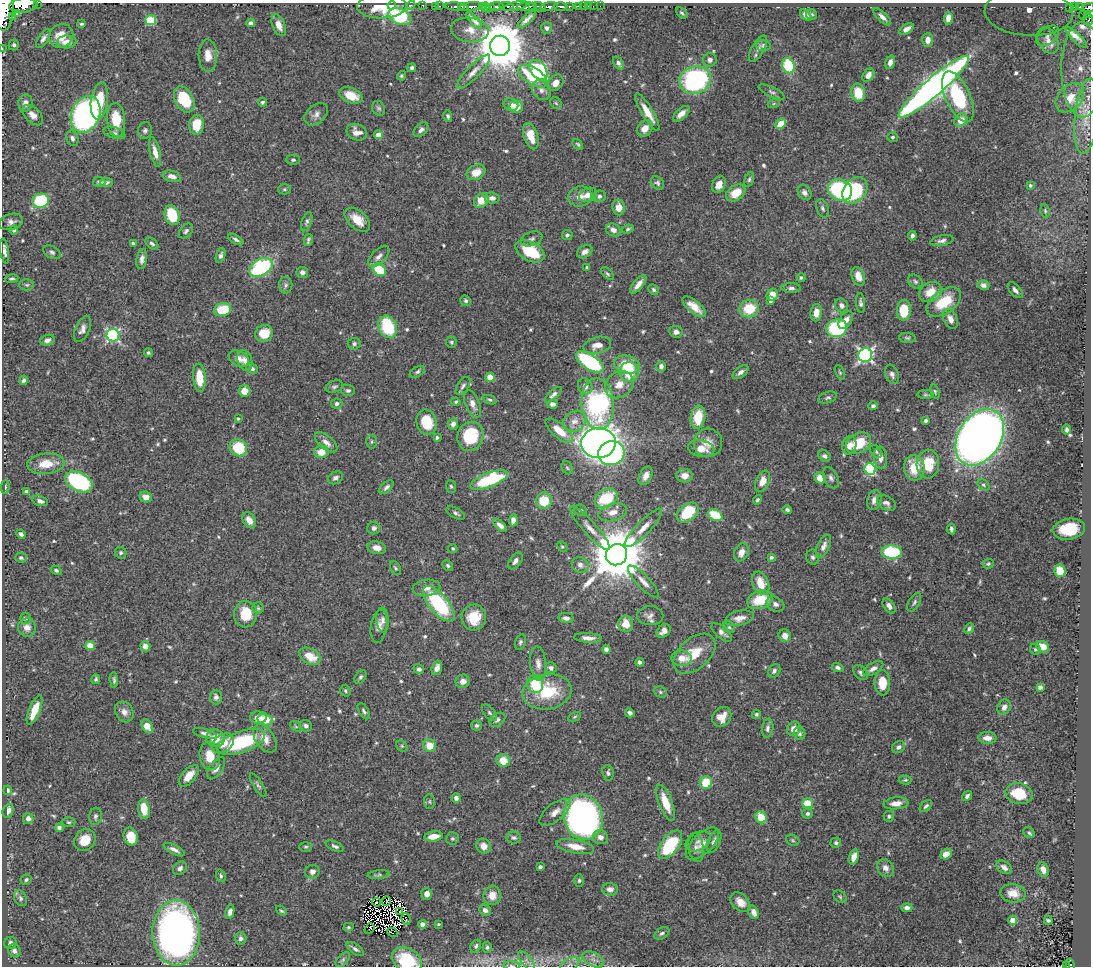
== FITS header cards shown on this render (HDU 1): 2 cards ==
NAXIS1  =                 1089
NAXIS2  =                  964

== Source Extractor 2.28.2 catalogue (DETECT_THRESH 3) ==
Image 1089 x 964 px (HDU 1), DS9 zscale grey, 1 PNG px = 1 image px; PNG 1093 x 968 px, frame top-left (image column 1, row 964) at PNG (2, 3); each listed source drawn as its Kron ellipse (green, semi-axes under 4 px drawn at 4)
Background 0.706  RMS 0.017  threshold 0.0508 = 3 sigma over >= 5 px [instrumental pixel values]
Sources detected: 623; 5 with non-positive FLUX_AUTO (blend fragments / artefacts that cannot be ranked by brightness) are neither listed nor drawn; of the other 618, the 500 brightest by FLUX_AUTO listed and drawn (118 fainter detections omitted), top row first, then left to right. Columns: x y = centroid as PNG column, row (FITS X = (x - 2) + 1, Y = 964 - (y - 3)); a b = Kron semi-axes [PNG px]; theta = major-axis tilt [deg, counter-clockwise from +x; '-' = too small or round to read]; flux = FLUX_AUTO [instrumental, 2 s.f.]
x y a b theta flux
37 3 2 2 - 36
23 5 14 7 7 1700
392 5 4 4 - 20
411 5 5 3 - 12
423 5 3 3 - 16
382 6 25 12 2 29
435 6 2 2 - 13
440 6 3 2 - 11
461 6 4 2 - 160
470 6 11 3 6 730
496 6 7 3 5 330
506 6 7 3 -6 200
516 6 12 4 13 360
533 6 3 2 - 140
561 6 7 3 -2 140
569 6 3 3 - 82
578 6 4 3 - 33
583 6 2 2 - 4.9
588 6 2 2 - 7.9
593 6 2 2 - 2.8
600 6 2 2 - 4.6
457 7 11 4 -6 540
482 7 3 2 - 36
486 7 5 3 - 94
491 7 4 3 - 120
526 7 9 4 2 740
540 7 7 3 -30 94
549 7 9 3 8 400
1075 7 3 2 - 28
1080 7 3 2 - 18
1070 8 3 2 - 24
1089 8 5 4 - 200
5 11 20 8 85 3100
1029 12 44 23 -3 170
16 13 3 2 - 32
682 13 7 4 -41 2
812 14 5 5 - 2.2
806 15 7 4 -46 5.4
1083 15 4 2 - 22
1088 15 3 2 - 22
13 16 4 3 - 120
400 16 12 8 -22 85
882 17 11 4 -43 5.3
948 18 6 4 86 8.3
527 19 12 3 43 5.9
151 20 5 5 - 72
474 20 10 4 -47 5.7
1088 20 6 5 - 120
251 23 4 4 - 3.7
82 24 4 3 - 1.9
279 25 11 6 -67 9.9
547 28 6 5 - 3.2
907 29 8 4 32 7.9
470 30 19 12 -8 16
61 36 12 11 - 19
1047 36 13 8 38 8.4
1076 37 14 3 -44 3.5
43 39 11 5 58 4.2
928 40 7 5 87 6.8
1048 40 14 9 -61 9.1
67 42 9 6 3 12
14 45 5 5 - 2.7
500 46 10 10 - 6800
763 46 7 5 -8 4.3
2 49 2 2 - 9.9
758 49 15 6 60 5.3
208 55 16 9 -88 12
710 60 7 6 - 4.2
890 62 7 4 73 5.3
619 63 7 4 -53 3.4
788 66 8 6 -67 58
412 68 4 4 - 3.3
538 70 11 7 -53 91
1083 70 48 21 -89 130
474 72 23 6 46 9.2
868 75 7 5 52 7.6
401 76 5 4 - 1.8
533 76 16 8 -33 44
695 80 16 14 18 190
556 83 9 7 53 9.9
934 87 46 9 41 900
541 90 10 8 -48 6.7
772 92 14 5 -25 3.7
858 93 9 7 -77 28
351 95 12 7 -22 21
958 97 27 12 -65 87
1070 98 17 12 48 21
184 99 14 9 -62 51
99 101 18 8 82 36
263 102 4 3 - 2.7
25 103 8 7 - 6.9
556 103 6 5 - 2.1
774 103 6 4 20 1.7
511 105 7 6 - 5.7
516 107 7 6 - 17
379 108 7 6 - 2.5
647 112 21 5 -59 16
86 114 19 14 68 290
316 114 13 9 41 6.7
681 114 10 5 43 7.9
33 115 12 7 -44 8
448 116 6 4 -76 2.3
1087 116 38 11 84 22
116 120 17 9 -84 32
961 120 7 6 - 15
781 124 6 4 43 19
197 125 10 7 83 27
645 128 9 7 51 12
145 130 8 7 - 3.3
421 130 9 6 45 4.2
357 132 10 8 -23 9.7
114 133 11 5 -17 3.6
379 135 4 4 - 16
531 136 13 7 -72 19
893 137 5 5 - 2.2
72 138 8 6 -73 3.5
578 144 6 4 -45 1.8
155 152 15 5 -76 9.9
293 160 7 5 0 2.4
476 172 10 7 26 15
172 176 9 5 -14 7.1
749 179 7 4 72 2.3
99 182 6 5 - 3.4
106 182 7 4 6 3.1
657 183 7 6 - 3
719 185 9 6 65 8.6
1030 185 4 4 - 2.6
284 189 6 5 - 2.1
840 190 12 10 -28 120
855 190 15 11 49 110
736 193 10 7 34 20
804 193 8 6 -53 4.5
588 195 9 7 24 9.5
580 196 12 10 13 9.3
599 196 6 5 - 3.7
492 198 7 5 -5 4.8
481 200 8 6 49 17
41 201 8 7 - 71
619 207 8 6 -84 13
822 208 10 6 -69 3.1
1045 211 7 4 -82 1.9
172 215 10 7 -72 42
357 220 15 9 -42 19
11 222 12 8 16 5.8
307 222 10 5 70 2.9
628 229 6 4 21 1.9
14 230 4 4 - 2.6
613 230 8 6 -25 6.9
186 231 8 5 49 3.1
567 235 5 5 - 2.6
912 236 4 3 - 3.3
236 239 9 4 -31 3.3
532 239 11 7 20 3.9
308 240 6 3 75 2.2
942 241 12 5 11 4.4
133 243 4 3 - 2.4
152 243 7 5 -40 2.8
5 251 13 4 -82 5.5
530 251 16 9 -29 53
52 252 9 6 -30 3.3
585 252 8 6 33 5.6
221 255 7 4 73 3.3
379 257 13 7 45 6.1
142 259 10 5 82 5.8
261 267 13 8 31 120
587 267 3 3 - 2.2
379 270 7 5 -37 50
302 272 6 5 - 4.6
607 274 8 4 -45 2.2
858 276 10 6 -69 13
801 277 4 4 - 2.4
12 279 7 4 10 2
915 282 8 6 -39 3.1
638 284 11 5 50 8.4
27 285 7 5 0 2.5
286 285 8 6 -89 3.4
983 285 6 5 - 4.3
791 288 10 5 -3 3.3
653 290 5 4 - 2.3
1015 290 9 5 -48 4.2
930 292 12 9 33 20
772 295 6 5 - 21
466 301 5 5 - 2.7
770 301 4 4 - 2.8
944 302 20 11 35 41
861 303 10 4 -84 3.1
841 305 7 6 - 4.1
694 307 14 6 -39 13
749 309 10 8 18 38
223 310 8 6 12 38
904 310 10 7 86 35
816 313 8 5 82 10
950 319 10 6 -66 9
846 320 10 6 56 8.9
388 327 11 9 -67 60
837 328 10 9 - 84
82 329 14 7 66 6.1
676 332 7 6 - 5.4
264 333 9 8 - 23
113 335 6 6 - 230
907 338 8 5 -7 2.4
47 340 7 5 16 4.9
451 342 5 5 - 2.2
354 344 6 6 - 2.9
597 345 14 8 14 11
148 353 4 4 - 2.1
865 355 7 6 - 310
239 359 11 7 -30 7.5
245 360 10 7 -75 5.6
590 362 16 7 -34 150
627 365 13 9 -10 30
661 366 5 4 - 3.8
252 369 6 5 - 3.3
417 372 8 5 30 2.7
629 372 10 9 - 32
741 372 9 5 38 5.5
840 372 7 4 -65 2
892 374 10 6 -68 4.3
490 377 4 4 - 24
199 378 14 6 -85 26
23 380 4 4 - 2.4
619 384 15 12 40 15
463 386 10 5 56 3.4
585 386 8 7 - 5.7
334 387 9 6 17 2.8
348 390 7 5 -10 2.7
245 391 6 5 - 17
935 392 7 4 -74 1.8
553 395 11 4 41 3.8
925 395 8 4 0 1.7
828 398 10 5 19 3
490 400 7 4 -22 2.2
456 402 4 4 - 1.7
337 403 6 5 - 3.3
473 404 14 7 -69 8.6
553 404 5 4 - 4.7
598 404 26 16 -86 200
873 406 5 4 - 2.4
698 417 12 7 81 31
238 419 3 3 - 1.8
574 421 12 10 33 9.9
926 421 4 4 - 2.6
427 422 13 10 -77 34
453 424 6 5 - 5.5
1067 430 5 3 - 3
559 431 17 7 -40 21
470 436 15 12 69 61
437 437 3 3 - 2.5
980 437 30 21 58 1500
326 442 13 6 -39 7.5
372 442 6 5 - 2
598 443 17 15 4 1300
708 443 14 14 - 14
859 443 13 9 32 35
849 445 9 7 77 9.3
238 448 9 8 - 46
701 449 13 8 -12 15
876 451 7 5 -49 2.3
321 452 7 6 - 15
611 453 13 12 - 220
824 456 7 5 -31 3.3
880 458 11 6 -84 7
46 464 19 10 5 22
928 464 14 11 86 30
567 468 7 5 -66 2.2
914 468 13 10 -82 29
870 469 6 5 - 110
646 476 10 6 64 7.4
684 476 8 7 - 10
335 478 8 6 29 4.1
820 478 6 5 - 17
831 478 11 7 -63 4.5
489 480 20 7 21 86
762 481 11 7 67 13
79 482 14 9 -27 160
983 485 7 5 -40 2.1
451 486 6 5 - 1.8
5 487 7 4 89 2
386 487 8 5 42 3.5
27 492 4 4 - 3.8
146 497 6 5 - 11
606 498 12 8 29 52
757 500 5 4 - 2.2
874 500 10 7 73 6.9
40 501 8 5 -16 4.2
544 501 8 7 - 32
886 503 10 6 -32 5.3
580 510 6 5 - 2.7
787 510 5 4 - 2.5
613 512 14 8 15 12
456 513 10 5 -29 3
688 513 12 8 41 45
715 515 8 5 -29 47
249 520 9 6 -56 9.1
513 520 6 4 85 6
500 525 8 4 -42 5.7
374 528 6 6 - 4.1
590 528 28 7 -48 12
643 528 26 7 46 13
951 529 5 3 - 3
1069 529 16 10 8 35
21 534 5 4 - 3
823 546 12 6 65 6.3
562 547 6 4 -48 1.7
377 548 9 6 -11 9.6
453 548 4 4 - 1.9
741 552 9 7 64 9.6
892 552 10 6 -2 86
121 553 6 5 - 2.4
616 555 11 10 - 8400
771 557 4 4 - 2.4
813 557 7 6 - 3
21 558 6 5 - 2.4
515 561 9 5 54 5.1
988 564 5 4 - 2.2
580 565 8 7 - 6.1
448 566 6 4 -46 2
395 568 7 5 -60 2.1
56 570 6 4 -32 2.3
1060 571 6 5 - 38
643 581 21 6 -47 8.8
761 583 12 8 -68 19
426 588 14 8 6 9.2
760 600 13 8 18 34
914 602 10 5 61 3
439 604 22 9 -50 110
775 604 9 7 -30 5.1
889 606 8 5 -53 5.7
258 608 5 5 - 1.9
246 614 13 11 84 32
650 616 13 9 0 6.4
474 617 13 12 - 27
25 618 5 5 - 2.8
566 618 7 5 -8 5
740 618 14 7 13 9.2
383 620 12 6 -86 5.2
626 624 8 7 - 15
379 626 17 8 82 7.9
27 627 9 9 - 7.5
729 627 6 5 - 2.4
969 629 6 4 50 2.9
664 631 8 5 43 7.4
722 632 12 6 -40 5.6
785 636 6 6 - 7.3
588 638 14 5 -4 7.5
520 642 8 5 74 2.6
90 646 4 4 - 29
145 646 5 4 - 6.4
1043 647 7 5 -31 16
606 649 4 4 - 4.1
1035 649 6 5 - 2.1
695 654 25 15 42 30
310 656 11 7 -28 21
682 658 10 7 -2 14
640 662 4 4 - 2.9
538 664 17 8 -84 8.5
437 668 7 5 71 6.6
551 668 6 5 - 5
838 668 6 4 -18 3.2
419 669 5 4 - 3.5
873 669 11 5 30 6.2
774 671 7 5 59 3.5
861 673 9 6 -47 3.6
360 677 7 5 57 2.6
96 679 5 4 - 2
114 680 8 3 -86 2.4
463 681 7 6 - 7.8
882 683 13 8 -89 25
535 684 9 8 - 42
1040 687 4 4 - 4.4
345 691 6 5 - 2.1
547 692 25 17 10 59
660 692 7 5 -23 2.3
216 697 7 6 - 4
1004 707 8 6 63 6
34 710 15 5 68 20
364 711 9 4 -59 3
124 712 11 8 -58 7
489 713 10 5 -48 2.8
630 713 5 4 - 3.2
756 714 4 4 - 2.2
574 717 7 4 26 1.8
722 717 11 8 51 12
258 718 8 6 -1 8.3
265 720 8 6 -14 26
497 720 9 6 34 4.1
476 725 5 5 - 2.5
147 726 7 5 -53 17
296 726 6 4 -44 1.8
306 726 6 5 - 4.4
768 728 9 5 80 4
794 729 7 6 - 9.9
205 733 12 4 -15 4.5
799 733 6 6 - 2.8
215 738 9 8 - 17
265 738 16 9 -56 14
987 738 9 6 -1 8.4
241 742 25 10 19 110
223 743 12 8 37 19
402 746 6 5 - 1.9
430 746 6 6 - 18
899 747 7 5 32 4.2
210 756 14 10 -79 22
503 760 6 6 - 19
216 768 12 6 55 7.6
608 773 8 6 -82 2.9
189 776 13 6 49 15
905 780 6 4 1 1.9
706 783 6 6 - 34
258 785 13 4 -58 3.2
7 790 5 3 - 3.9
1019 794 13 10 -13 34
967 796 5 4 - 3.5
456 798 4 4 - 4.4
429 802 7 5 -89 2.3
666 803 19 6 -69 23
807 803 5 5 - 29
896 803 12 6 6 10
926 806 7 4 44 2.8
144 809 10 5 -82 23
8 811 7 5 67 6.8
555 812 18 8 39 11
807 814 5 5 - 2.8
95 816 9 6 83 3.3
889 816 5 5 - 2.5
583 817 23 19 -72 530
761 817 6 5 - 32
28 818 5 5 - 5
68 822 7 5 -2 2
59 828 4 4 - 3.1
1029 833 6 5 - 2.1
433 836 9 5 8 15
131 837 9 7 -77 22
600 837 7 7 - 6.7
452 838 6 6 - 2.4
514 838 7 6 - 2.7
85 840 11 10 - 21
793 840 7 5 -24 1.9
698 841 13 8 29 6.9
714 841 12 6 69 5.2
836 843 5 5 - 2.5
702 844 21 10 43 12
670 845 17 8 53 76
335 846 9 4 -23 3.2
483 846 8 7 - 8.4
575 846 19 6 -11 18
306 847 6 5 - 1.9
696 848 14 7 -81 6.4
174 850 11 4 -27 5.6
946 854 6 4 35 12
854 857 8 4 75 8.3
540 867 4 3 - 3.4
1004 867 8 5 -35 5
180 868 7 6 - 4
885 868 9 7 -51 6.3
1043 869 7 5 -68 7.3
312 872 7 6 - 5.9
378 875 11 4 6 2.4
221 876 6 4 -71 2
26 880 5 5 - 2.2
579 880 6 4 89 2.1
610 889 8 6 -1 6.5
1013 893 12 9 -8 15
427 894 6 5 - 7.7
492 895 9 9 - 13
840 897 7 5 -43 2.1
20 898 8 6 -63 3.4
386 901 4 2 - 2
377 902 4 2 - 2.9
740 902 11 8 -45 12
907 908 5 4 - 5.3
485 910 6 5 - 4.5
281 911 6 4 -42 1.7
230 912 7 4 78 5.4
399 912 3 2 - 2.6
754 912 7 5 -68 7.6
406 919 6 2 -74 1.8
1013 920 4 4 - 20
1048 920 4 3 - 2.6
423 924 4 4 - 9.6
438 924 3 3 - 1.7
348 927 5 4 - 1.7
369 929 6 2 51 2.7
392 932 6 2 -27 1.8
176 933 32 23 -88 600
662 933 8 5 31 3
241 938 6 5 - 4.1
10 943 6 6 - 4
476 946 7 5 64 2.7
487 947 5 4 - 2.3
355 949 10 5 -36 3.6
14 951 7 6 - 4.4
593 959 11 6 -31 6.9
343 960 9 5 46 2.4
407 960 16 11 -28 58
526 961 12 5 -51 4.6
569 965 11 6 30 4
1070 965 6 4 -80 62
511 966 8 4 -1 2.6
1066 966 3 2 - 10
At the frame edge (FLAGS 8, measured only in part): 13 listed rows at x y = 37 3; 23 5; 1089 8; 5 11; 1029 12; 1088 20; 2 49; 1083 70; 407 960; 569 965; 1070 965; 511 966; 1066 966
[118 fainter detections neither listed nor drawn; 5 non-positive-flux detections neither listed nor drawn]